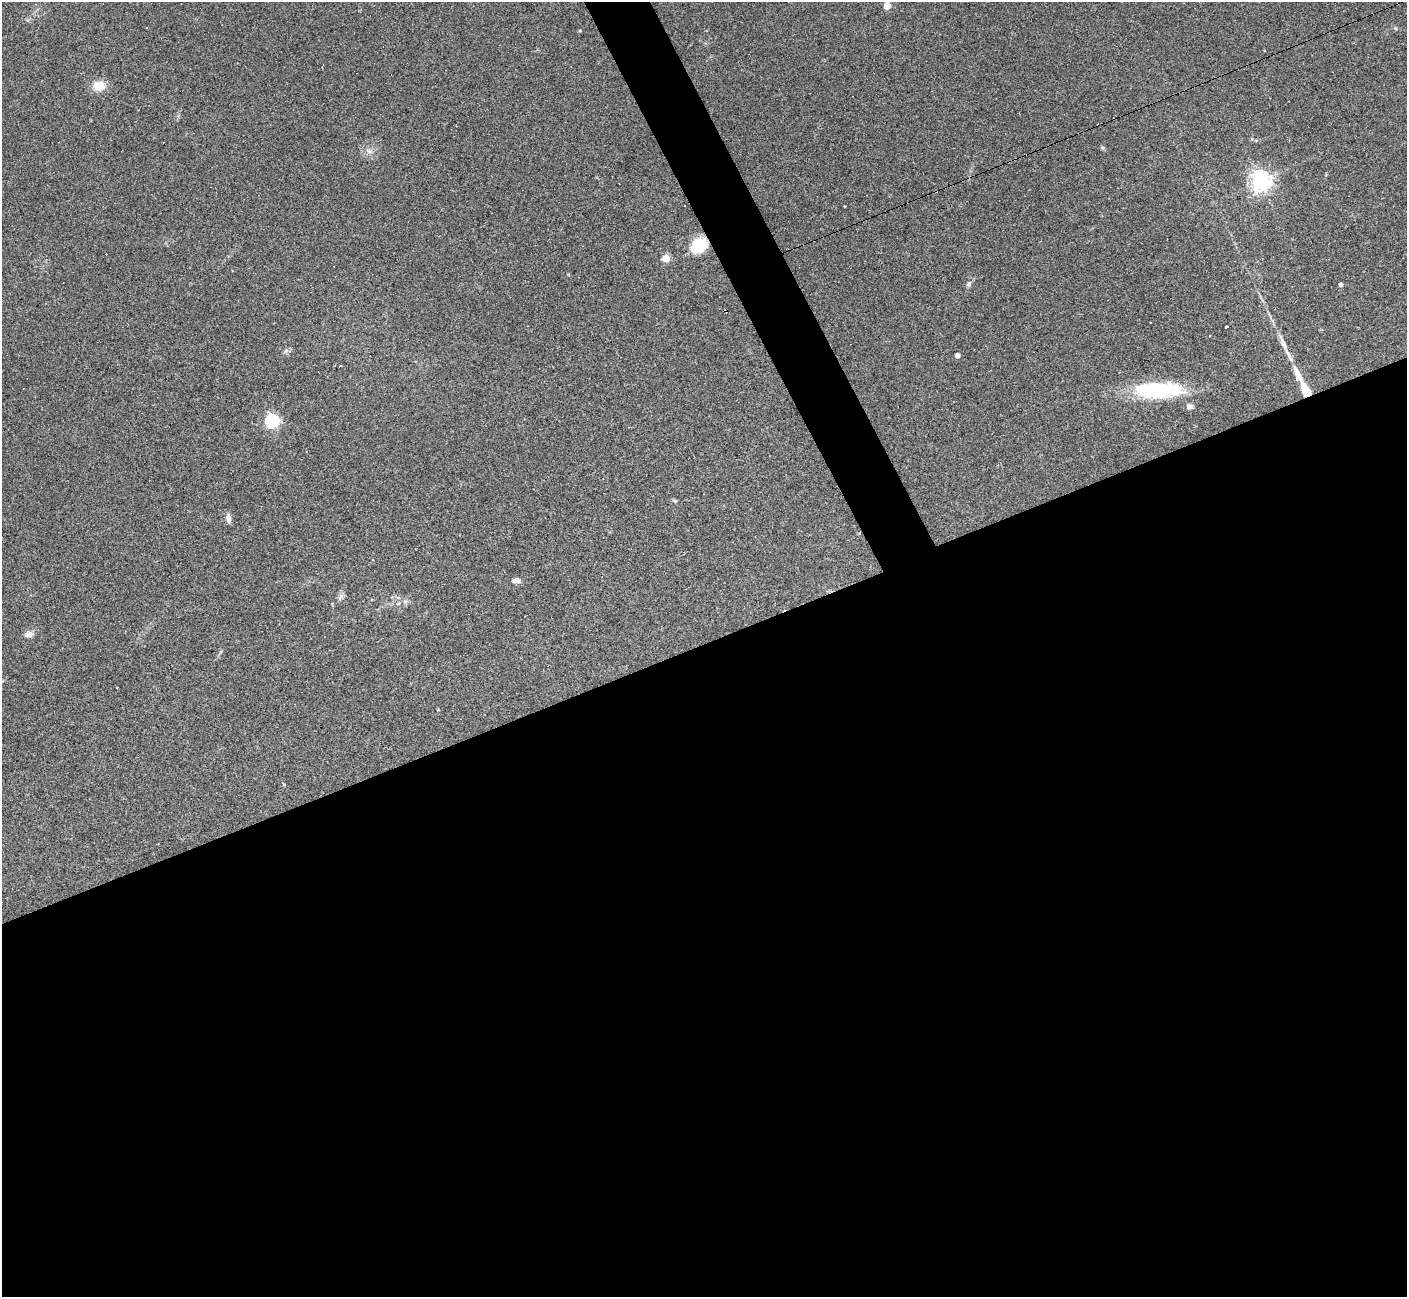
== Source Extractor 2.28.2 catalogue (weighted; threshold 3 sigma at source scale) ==
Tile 15 of 4 x 4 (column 3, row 4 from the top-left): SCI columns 2812-4216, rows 281-1575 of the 5622 x 5608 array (HDU 1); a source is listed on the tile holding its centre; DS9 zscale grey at full resolution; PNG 1409 x 1299 px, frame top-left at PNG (2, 2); no overlay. Shown black and unused: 53% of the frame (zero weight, under 3 of 4 exposures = <1% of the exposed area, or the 3 px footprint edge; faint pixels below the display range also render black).
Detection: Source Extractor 2.28.2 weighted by HDU 2 'WHT'; one run over the whole footprint, this tile lists its part. Background 0.0991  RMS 0.006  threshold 0.0269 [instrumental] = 3 sigma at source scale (4.5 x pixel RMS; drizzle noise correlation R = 1.50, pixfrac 1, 0.05/0.05 arcsec/px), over >= 5 px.
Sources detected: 31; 6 cosmic-ray / hot-pixel residue — not listed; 1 inside a brighter listed object's ellipse — not listed separately; the other 24 listed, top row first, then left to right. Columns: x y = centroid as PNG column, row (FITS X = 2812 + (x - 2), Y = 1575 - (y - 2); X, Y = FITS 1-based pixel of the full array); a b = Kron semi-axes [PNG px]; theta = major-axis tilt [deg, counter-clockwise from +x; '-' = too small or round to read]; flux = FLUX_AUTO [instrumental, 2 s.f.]
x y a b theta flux
887 6 5 5 - 12
98 86 13 10 2 9.2
1102 147 6 4 -20 0.79
369 151 8 6 -20 2.1
1261 181 7 7 - 360
844 206 3 2 - 0.7
698 245 17 13 38 22
666 258 5 5 - 19
969 284 7 5 17 1.3
1340 285 4 4 - 1.5
1226 327 4 3 - 3.4
1209 336 3 3 - 1.1
1283 342 24 6 -68 4.4
957 355 4 4 - 2.8
340 366 3 2 - 1.5
1297 373 21 7 -65 6.8
1158 390 54 17 0 52
1306 390 14 6 -65 20
1190 406 10 7 1 1.9
272 421 6 6 - 110
675 501 6 4 -44 0.79
228 518 13 6 -85 2.5
516 580 10 7 5 2.5
29 634 12 8 14 3.2
Overlapping masked pixels (flux is a lower limit): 2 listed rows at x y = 698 245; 1306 390